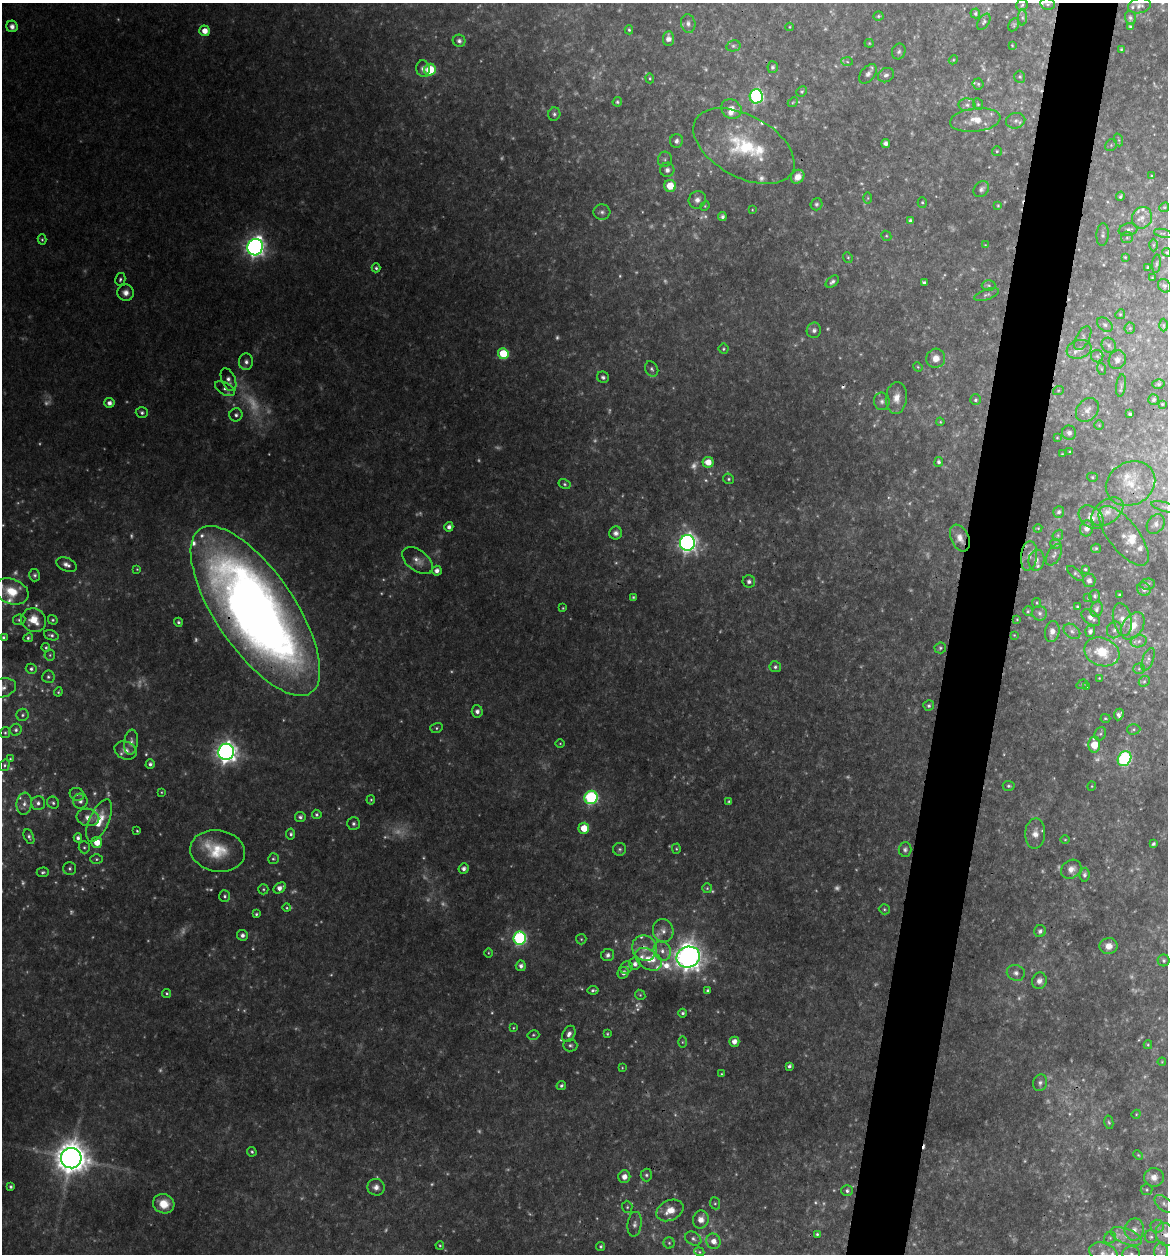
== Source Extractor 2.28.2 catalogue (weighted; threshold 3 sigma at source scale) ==
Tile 10 of 4 x 4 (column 2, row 3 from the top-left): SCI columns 1407-2572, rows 1254-2505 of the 5024 x 5008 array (HDU 1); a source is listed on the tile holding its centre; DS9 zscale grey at full resolution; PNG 1170 x 1256 px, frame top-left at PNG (2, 3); each listed source drawn as its Kron ellipse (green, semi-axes under 4 px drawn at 4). Shown black and unused: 5% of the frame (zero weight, under 3 of 4 exposures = <1% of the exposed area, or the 3 px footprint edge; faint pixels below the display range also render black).
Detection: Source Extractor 2.28.2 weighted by HDU 2 'WHT'; one run over the whole footprint, this tile lists its part. Background 0.0942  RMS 0.0091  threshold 0.0409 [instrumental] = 3 sigma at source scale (4.5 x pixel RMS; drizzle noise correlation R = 1.50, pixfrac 1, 0.05/0.05 arcsec/px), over >= 5 px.
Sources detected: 536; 160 too faint to see at this stretch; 4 cosmic-ray / hot-pixel residue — neither listed nor drawn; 28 inside a brighter listed object's ellipse — not listed separately; the other 344 listed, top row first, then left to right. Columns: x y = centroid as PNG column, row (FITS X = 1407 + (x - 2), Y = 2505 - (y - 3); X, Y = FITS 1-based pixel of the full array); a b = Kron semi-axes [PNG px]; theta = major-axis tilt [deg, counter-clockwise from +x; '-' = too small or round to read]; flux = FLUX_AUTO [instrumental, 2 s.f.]
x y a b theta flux
1048 4 7 5 -13 2.2
1022 5 6 5 - 1.9
1140 6 12 7 13 3.9
975 13 5 5 - 1.9
878 16 5 4 - 1.5
1022 18 8 4 -90 1.8
1130 18 7 5 -73 2.4
984 22 9 5 57 2.2
688 23 9 7 -77 3.9
1014 25 7 5 62 1.5
12 26 6 5 - 5.1
1130 26 3 3 - 1.4
789 27 4 3 - 0.89
629 30 4 3 - 1.4
205 31 5 5 - 10
668 38 7 5 87 5.4
459 41 6 6 - 3.2
869 43 4 4 - 1
1012 45 3 2 - 0.74
733 46 7 5 13 2.3
1121 49 3 2 - 0.91
899 51 8 6 65 2.7
953 60 5 3 - 1
847 62 6 4 -3 1.4
773 67 6 5 - 2.3
423 69 8 7 - 5.1
430 70 6 5 - 38
868 74 11 7 49 4.2
886 75 8 7 - 3.6
1020 77 6 5 - 1.7
650 78 5 4 - 1.2
978 84 5 5 - 1.7
802 91 5 5 - 1.5
756 96 7 6 - 200
617 102 5 4 - 1.6
793 102 5 4 - 1.2
978 104 6 4 -67 1.6
967 105 8 6 -2 3.6
731 109 10 9 - 11
554 114 6 6 - 2.5
975 120 25 11 7 19
1016 121 10 7 15 4.4
1119 140 6 4 -71 1.4
676 141 6 6 - 4
886 143 4 4 - 4.3
1111 145 6 5 - 1.5
744 146 55 31 -29 93
997 151 5 5 - 1.4
665 159 8 7 - 2.7
667 170 7 7 - 4.1
1152 176 3 3 - 0.99
798 177 7 6 - 8.3
670 186 6 6 - 23
981 189 9 7 48 3.3
1120 196 5 4 - 1.7
868 198 6 4 89 1.2
697 200 9 8 - 5.8
922 202 5 4 - 1.4
816 204 6 6 - 2.2
705 206 5 4 - 1.1
998 206 4 3 - 1.1
1164 207 5 4 - 1.1
752 210 4 3 - 0.76
602 212 8 7 - 3.4
722 216 4 4 - 2.6
1142 218 11 10 - 7.6
910 220 4 4 - 2.5
1128 230 9 6 11 3.9
1163 233 9 3 -12 1.7
1103 235 11 6 86 3.1
886 236 5 4 - 1.2
1127 237 6 5 - 2.1
42 239 5 4 - 1.4
985 245 4 4 - 0.73
1153 245 6 4 89 1.5
255 247 8 7 - 620
1167 252 4 3 - 1
848 257 5 4 - 1.3
1125 257 4 4 - 1.1
1156 264 9 3 85 1.7
1148 267 3 2 - 1
376 268 4 4 - 1.8
1152 278 3 2 - 0.68
120 279 6 5 - 2.2
832 282 7 5 41 2.9
924 282 4 3 - 2.1
988 285 7 5 -2 1.6
1164 286 7 6 - 2.2
126 293 8 8 - 6.5
987 295 13 5 19 2.9
1120 314 5 4 - 1.3
1105 325 9 6 -39 2.8
1163 325 6 4 90 1.7
1130 328 6 5 - 1.6
814 330 8 7 - 3.8
1083 338 13 6 61 3.8
1109 345 8 7 - 3.2
723 349 5 5 - 1.6
1079 349 12 9 17 6.7
503 354 5 5 - 37
1097 356 6 6 - 2.2
936 358 10 9 - 9.3
1117 360 9 8 - 5.7
246 362 8 7 - 4.5
918 367 5 4 - 1.1
652 369 8 6 -62 2.9
1102 369 6 4 -71 1.4
603 377 6 5 - 2.6
228 380 12 6 -66 5.2
1158 384 6 5 - 1.6
1121 386 11 5 82 2.7
225 389 11 6 -28 3.9
1058 391 5 3 - 1.1
896 398 16 10 84 11
975 400 5 5 - 1.9
1153 400 5 5 - 2.2
882 401 9 8 - 3.7
109 403 5 5 - 5
1162 404 3 3 - 1
1087 410 13 10 49 7
142 413 6 5 - 2.6
1130 414 4 3 - 1.7
236 415 6 6 - 3
940 422 4 3 - 1
1099 425 5 4 - 1.1
1069 433 7 7 - 3.8
1057 438 4 4 - 0.92
1070 452 4 2 - 0.82
1062 454 3 2 - 0.67
708 462 5 5 - 13
939 462 5 4 - 2.3
1092 477 5 4 - 1.4
729 479 5 5 - 1.8
565 484 6 4 -28 1.8
1130 484 25 21 28 27
1165 507 14 4 -15 3.3
1059 512 6 5 - 2.5
1107 512 18 11 37 13
1091 517 14 10 -40 7.7
1156 524 10 8 55 4.7
449 527 5 4 - 4.2
1038 528 4 3 - 0.91
1087 528 8 6 73 5.5
616 533 6 6 - 4.5
1058 535 6 4 48 1.9
1124 536 36 15 -52 12
960 538 14 9 -65 8.9
687 543 8 7 - 510
1055 544 5 5 - 1.7
1096 548 5 4 - 1.2
1054 555 12 6 61 3.7
1029 556 15 8 83 6.4
1036 560 10 8 81 4.6
418 561 18 10 -37 8.8
66 565 11 6 -25 5.1
137 569 4 4 - 1
1085 569 3 3 - 1.3
437 571 5 4 - 4.7
1075 573 10 5 -41 2.1
35 575 6 5 - 2.3
1089 580 7 6 - 4
749 581 6 6 - 3.7
1148 584 7 5 3 2
1144 589 7 6 - 3.6
12 591 17 12 -21 25
1119 595 3 3 - 1.2
1095 596 6 5 - 2.3
633 597 4 3 - 1.4
1088 598 3 3 - 0.66
1037 603 5 4 - 1.2
1077 606 3 2 - 0.99
563 608 4 3 - 1
1096 609 8 6 70 3.2
255 611 99 39 -56 1300
1028 611 5 4 - 1.2
1040 613 7 7 - 3
1091 618 11 6 -38 5.8
1017 619 2 2 - 0.75
1122 619 17 9 -79 9.9
19 620 6 5 - 2
34 620 13 11 -32 18
53 620 5 4 - 1.6
178 622 4 4 - 1.9
1133 626 15 10 56 14
1114 630 8 7 - 3.5
1072 631 9 6 -37 3.7
1090 631 5 5 - 3.3
1052 632 11 7 78 5.8
51 635 7 4 -18 2.5
1014 635 4 3 - 0.76
3 637 3 3 - 1.9
28 638 5 4 - 1.9
1139 641 8 6 16 3.1
46 647 4 4 - 1.5
940 648 6 5 - 1.9
1102 652 18 13 -21 28
50 655 5 5 - 1.6
1148 659 12 5 68 3
775 667 6 5 - 2.5
31 669 5 5 - 2.3
1139 669 5 5 - 1.7
48 677 6 6 - 2.5
1099 678 4 4 - 0.75
1144 681 6 5 - 1.6
1082 684 6 4 20 1.3
1087 687 3 3 - 1.4
2 688 15 9 13 12
58 692 4 3 - 1.4
929 706 5 5 - 2.2
477 711 6 5 - 4.3
1119 714 6 4 66 3.4
22 715 6 6 - 2.2
1105 718 5 3 - 1.2
436 728 6 5 - 1.8
1134 729 7 5 2 1.8
16 730 6 5 - 2.4
5 733 5 5 - 1.7
1100 734 7 5 61 1.9
131 742 12 7 84 6
560 743 4 3 - 0.89
1094 745 8 6 86 23
125 750 11 8 -25 7
226 752 8 8 - 710
10 759 4 3 - 0.9
1125 759 8 6 58 140
150 764 4 4 - 2.6
4 765 6 5 - 1.8
1009 786 6 5 - 2
1092 786 4 4 - 0.97
161 792 4 3 - 0.94
77 794 7 6 - 2.9
591 797 7 6 - 170
371 800 5 4 - 1.3
80 801 7 7 - 4.8
729 801 4 3 - 1.7
38 803 7 7 - 3.6
53 803 6 5 - 2.1
24 804 11 7 83 5.9
317 814 5 4 - 1.9
88 817 11 8 -12 8.2
300 817 5 5 - 2.7
99 821 23 10 66 24
353 824 6 6 - 2.7
584 828 5 5 - 19
137 831 3 3 - 1.1
1035 833 15 10 86 10
291 834 5 4 - 2.2
29 837 8 4 -65 2.4
78 838 4 4 - 3.1
1065 840 5 3 - 0.91
97 842 5 5 - 15
1153 844 4 3 - 1.8
84 847 6 5 - 1.9
620 849 6 6 - 2.3
676 849 5 4 - 1.3
905 849 7 6 - 2.9
218 851 27 20 -9 38
96 859 6 5 - 1.7
273 859 5 5 - 1.7
70 868 6 6 - 2.4
464 868 5 5 - 3.9
1071 869 11 8 36 7.5
43 872 6 5 - 2
1085 875 7 5 84 3
280 888 7 5 33 6.2
707 888 5 5 - 1.5
263 889 5 5 - 1.4
225 896 6 5 - 2.2
287 908 4 4 - 1.2
884 909 5 5 - 1.6
256 914 4 3 - 1.5
663 931 12 10 -79 8
1040 931 6 6 - 2.8
242 935 5 5 - 3.9
520 938 7 6 - 170
581 939 5 5 - 1.4
1108 946 9 8 - 9
644 948 13 12 - 13
662 951 10 8 -65 7.5
488 953 5 3 - 0.94
608 955 6 6 - 3.6
688 957 12 10 22 1400
648 959 15 9 -32 14
1164 960 6 6 - 2.4
635 964 6 5 - 4.1
521 966 5 5 - 4.1
626 967 7 5 46 2.1
623 973 6 5 - 4.5
1016 973 9 8 - 4.4
1039 981 8 7 - 5.2
593 990 5 3 - 2.3
707 990 4 4 - 2.2
167 993 4 4 - 1.4
640 995 5 4 - 1.3
683 1013 4 4 - 2
513 1028 4 3 - 0.92
569 1034 8 6 63 5.1
607 1034 3 3 - 1.1
533 1035 6 4 14 1.4
682 1042 5 3 - 1.1
734 1042 5 5 - 6.5
570 1045 7 6 - 2.4
1148 1045 4 3 - 1.2
1162 1062 4 3 - 0.86
789 1066 4 3 - 2.5
622 1068 4 3 - 0.88
721 1074 3 3 - 0.93
1040 1083 8 7 - 3.5
561 1085 5 4 - 2.1
1136 1114 4 4 - 0.99
1109 1122 7 4 -78 1.7
252 1152 5 4 - 1.7
1138 1155 5 4 - 1.3
71 1158 10 10 - 2100
646 1175 6 5 - 2.4
624 1177 6 6 - 7.7
1154 1177 10 9 - 8.6
11 1187 4 3 - 1.8
376 1187 9 8 - 5.9
1147 1190 6 5 - 1.6
847 1191 6 5 - 2.6
715 1203 6 5 - 1.7
164 1204 11 9 -17 20
1164 1204 11 6 -43 3.8
627 1207 6 5 - 1.8
670 1210 14 10 25 14
701 1219 9 7 78 8.6
635 1224 12 7 83 4.8
1157 1226 6 6 - 3.1
1134 1229 11 9 78 7.4
817 1234 4 3 - 1.8
1166 1234 12 9 -59 9.7
1126 1236 16 7 -22 9.5
1151 1237 6 6 - 2.3
1110 1238 6 5 - 2.1
693 1239 8 6 -32 3.3
713 1241 7 7 - 7.6
669 1243 5 5 - 1.8
440 1245 4 3 - 1.1
601 1246 5 4 - 1.8
699 1252 5 4 - 1.2
1161 1252 9 7 89 3.9
1103 1253 15 10 -23 10
1131 1254 8 7 - 4.5
Overlapping masked pixels (flux is a lower limit): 5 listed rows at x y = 1130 484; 960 538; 255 611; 226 752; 644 948
Isophote crosses this tile's border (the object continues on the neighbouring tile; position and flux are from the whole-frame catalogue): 6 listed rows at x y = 1048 4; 1167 252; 2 688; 1166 1234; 1103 1253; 1131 1254